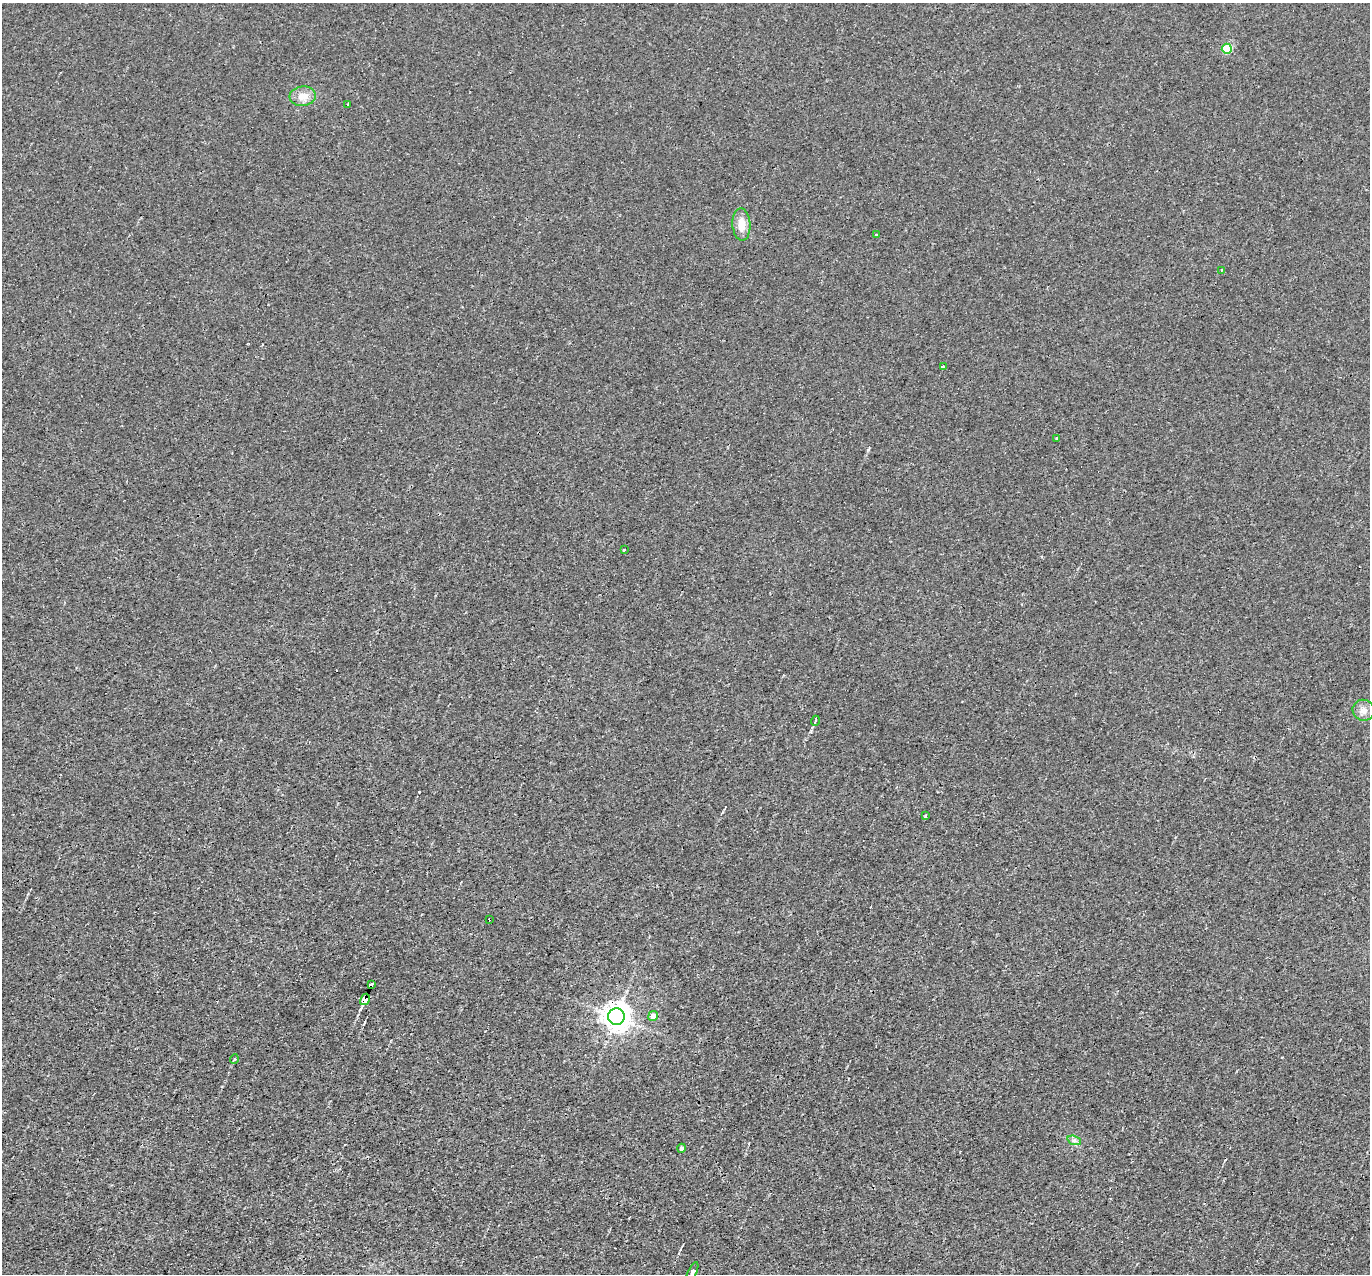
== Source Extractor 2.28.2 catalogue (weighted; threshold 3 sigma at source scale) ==
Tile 7 of 4 x 4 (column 3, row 2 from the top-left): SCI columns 2739-4106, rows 2813-4084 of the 5475 x 5491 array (HDU 1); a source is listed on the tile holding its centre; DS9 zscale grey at full resolution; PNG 1372 x 1276 px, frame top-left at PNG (2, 3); each listed source drawn as its Kron ellipse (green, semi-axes under 4 px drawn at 4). Shown black and unused: <1% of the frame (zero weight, under 3 of 4 exposures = <1% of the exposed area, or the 3 px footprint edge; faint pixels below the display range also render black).
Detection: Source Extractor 2.28.2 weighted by HDU 2 'WHT'; one run over the whole footprint, this tile lists its part. Background 0.0011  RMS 0.0017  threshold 0.00757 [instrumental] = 3 sigma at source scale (4.5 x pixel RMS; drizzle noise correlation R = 1.50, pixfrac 1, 0.05/0.05 arcsec/px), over >= 5 px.
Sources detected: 25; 4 cosmic-ray / hot-pixel residue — neither listed nor drawn; the other 21 listed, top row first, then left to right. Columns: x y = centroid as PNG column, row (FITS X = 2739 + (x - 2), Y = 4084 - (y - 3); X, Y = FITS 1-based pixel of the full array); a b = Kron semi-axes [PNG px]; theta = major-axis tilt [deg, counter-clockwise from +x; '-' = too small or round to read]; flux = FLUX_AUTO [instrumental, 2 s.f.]
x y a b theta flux
1227 49 5 5 - 7
303 96 13 9 6 1.8
347 104 3 2 - 0.31
741 224 16 9 -87 2
876 235 3 2 - 0.13
1221 270 3 3 - 0.21
944 367 3 3 - 7.3
1057 438 3 2 - 0.19
624 550 3 3 - 0.43
1363 710 11 10 - 1.2
815 721 5 3 - 0.21
926 816 3 3 - 0.37
489 920 3 2 - 0.32
371 985 4 3 - 21
365 999 6 4 59 65
653 1016 5 5 - 1.8
616 1017 8 8 - 220
234 1059 5 3 - 0.22
1074 1140 7 4 -18 0.4
681 1148 4 4 - 0.5
692 1272 11 4 66 0.62
Overlapping masked pixels (flux is a lower limit): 3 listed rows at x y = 371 985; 365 999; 616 1017
Isophote crosses this tile's border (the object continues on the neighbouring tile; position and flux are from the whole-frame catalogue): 1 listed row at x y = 692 1272
Unlisted compact peaks at least as high as the median listed source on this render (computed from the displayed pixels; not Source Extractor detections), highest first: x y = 868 450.